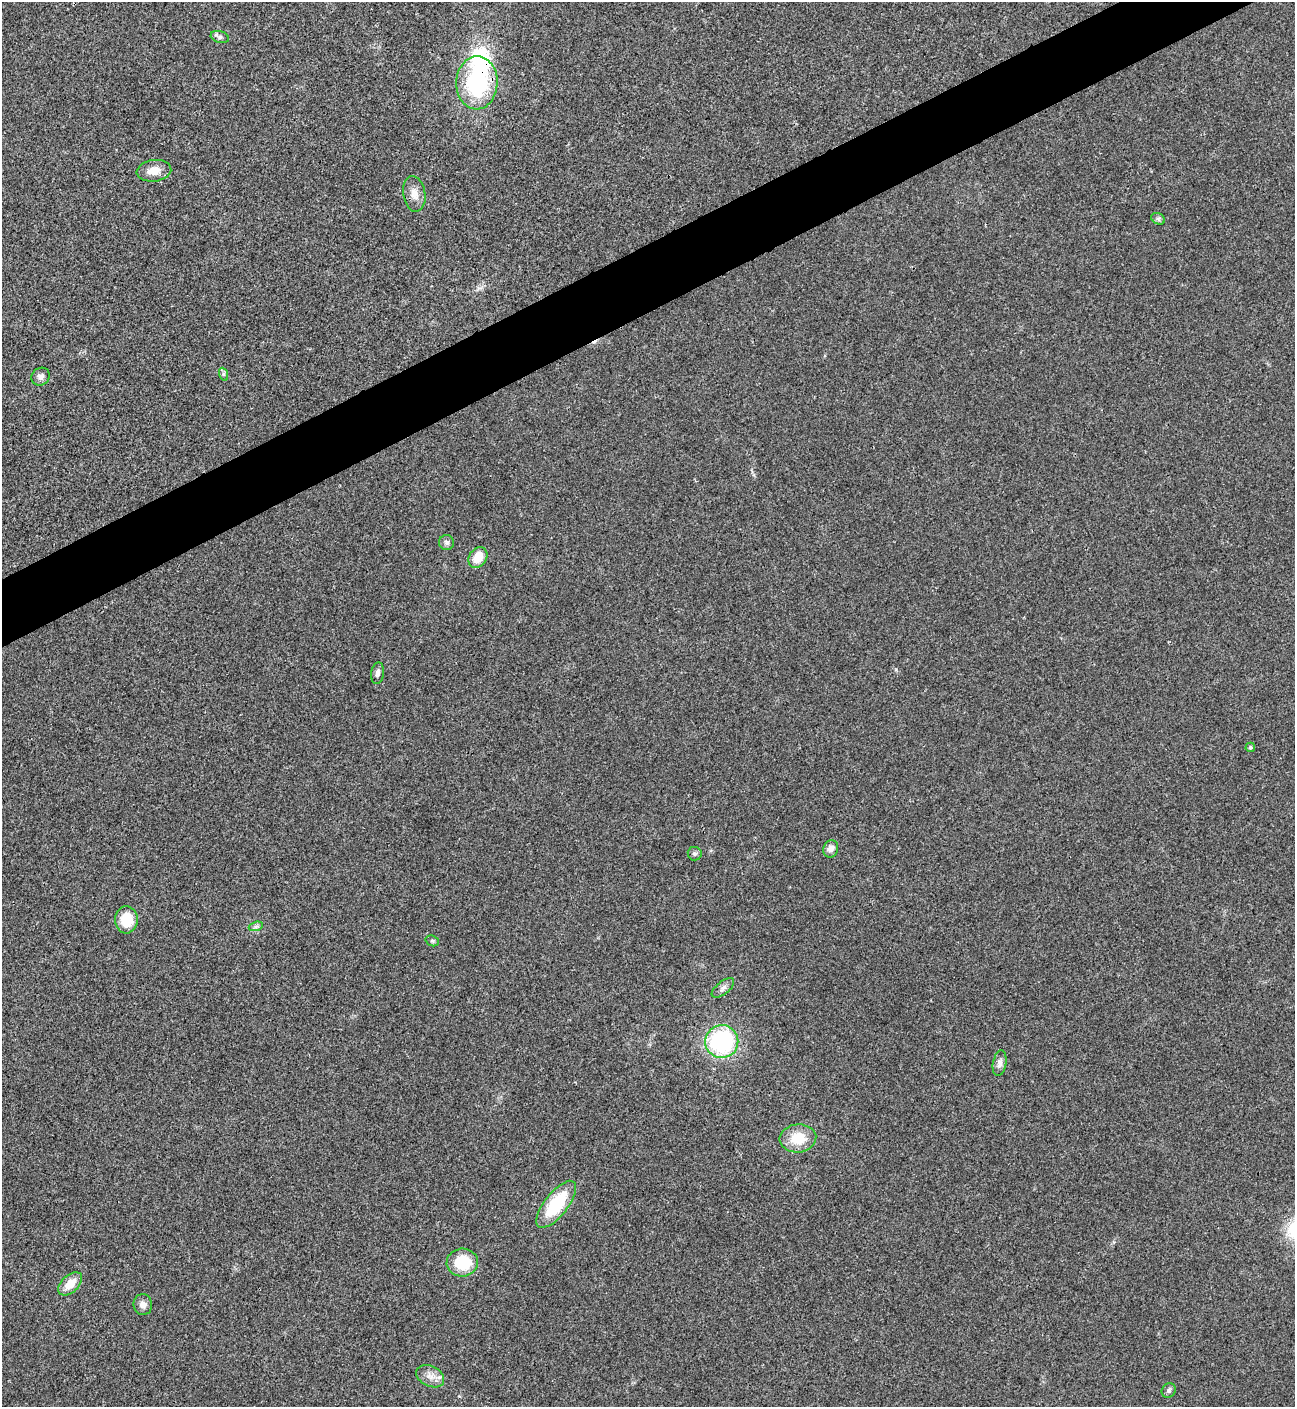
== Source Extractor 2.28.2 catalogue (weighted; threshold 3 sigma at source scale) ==
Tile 10 of 4 x 4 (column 2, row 3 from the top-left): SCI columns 1590-2882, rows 1410-2814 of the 5625 x 5637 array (HDU 1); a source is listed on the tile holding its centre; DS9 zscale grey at full resolution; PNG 1297 x 1409 px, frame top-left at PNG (2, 2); each listed source drawn as its Kron ellipse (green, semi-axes under 4 px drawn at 4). Shown black and unused: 4% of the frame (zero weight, under 3 of 4 exposures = <1% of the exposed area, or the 3 px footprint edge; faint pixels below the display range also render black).
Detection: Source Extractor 2.28.2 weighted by HDU 2 'WHT'; one run over the whole footprint, this tile lists its part. Background 0.0192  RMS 0.0056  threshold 0.0252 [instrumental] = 3 sigma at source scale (4.5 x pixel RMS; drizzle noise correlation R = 1.50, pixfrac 1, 0.05/0.05 arcsec/px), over >= 5 px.
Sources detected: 28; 1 cosmic-ray / hot-pixel residue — neither listed nor drawn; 1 inside a brighter listed object's ellipse — not listed separately; the other 26 listed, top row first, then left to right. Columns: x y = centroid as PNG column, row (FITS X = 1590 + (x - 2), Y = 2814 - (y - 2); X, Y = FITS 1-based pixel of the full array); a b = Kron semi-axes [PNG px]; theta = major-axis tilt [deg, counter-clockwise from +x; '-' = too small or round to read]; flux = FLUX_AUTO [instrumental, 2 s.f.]
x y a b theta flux
220 37 9 5 -17 1.6
477 83 26 20 87 57
154 171 17 10 8 6.6
414 194 18 11 -80 5.4
1158 219 7 5 -30 1.2
223 374 7 4 -71 0.92
41 377 9 8 - 2.6
446 543 7 7 - 1.7
478 557 11 8 56 9.7
377 673 11 6 82 2.2
1250 747 5 4 - 1.2
831 849 9 7 70 3.5
695 854 7 7 - 1.3
126 920 13 11 88 14
256 926 7 4 19 1.2
432 941 7 5 -20 1
723 988 13 6 39 2.4
722 1042 16 16 - 67
1000 1063 13 6 80 2.9
798 1138 18 14 6 15
556 1204 28 11 52 32
462 1262 15 14 - 20
70 1284 14 8 44 7.9
143 1305 10 9 - 3.3
430 1376 15 10 -27 4.8
1169 1390 7 6 - 1.4
Overlapping masked pixels (flux is a lower limit): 1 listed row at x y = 477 83